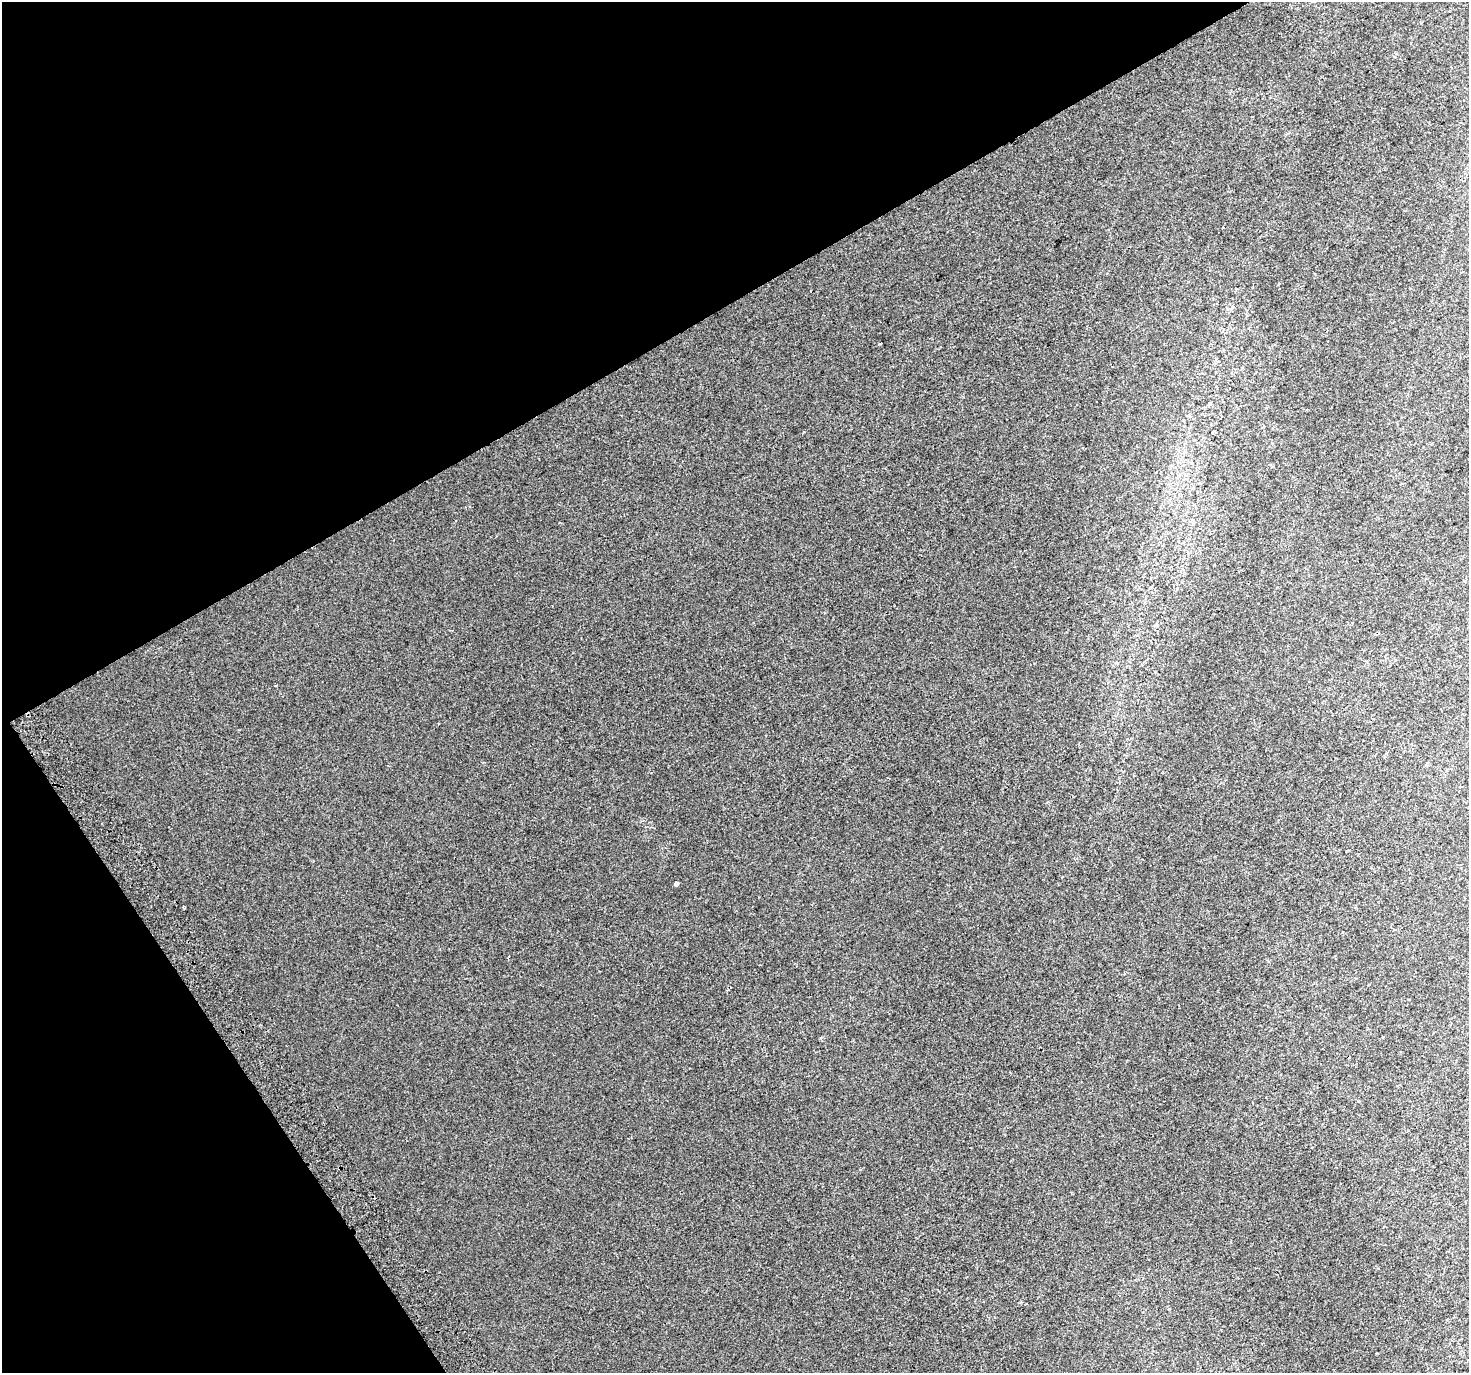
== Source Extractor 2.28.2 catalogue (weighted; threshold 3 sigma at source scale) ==
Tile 5 of 4 x 4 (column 1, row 2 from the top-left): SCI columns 41-1507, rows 2939-4309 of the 5943 x 5816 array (HDU 1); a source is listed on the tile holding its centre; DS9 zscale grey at full resolution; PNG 1471 x 1375 px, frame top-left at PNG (2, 2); no overlay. Shown black and unused: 30% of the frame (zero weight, under 2 of 3 exposures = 3% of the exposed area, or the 3 px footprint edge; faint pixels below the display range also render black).
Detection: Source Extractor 2.28.2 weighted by HDU 2 'WHT'; one run over the whole footprint, this tile lists its part. Background 0.00701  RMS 0.0058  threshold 0.0261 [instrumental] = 3 sigma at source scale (4.5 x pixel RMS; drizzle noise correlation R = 1.50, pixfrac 1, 0.0396/0.0396 arcsec/px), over >= 5 px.
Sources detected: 5; all 5 listed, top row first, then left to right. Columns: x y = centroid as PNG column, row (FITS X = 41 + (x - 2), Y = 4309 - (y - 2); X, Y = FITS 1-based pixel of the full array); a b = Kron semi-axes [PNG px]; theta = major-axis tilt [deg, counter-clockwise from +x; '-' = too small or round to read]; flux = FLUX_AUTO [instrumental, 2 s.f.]
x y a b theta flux
1231 309 7 3 53 0.93
880 343 3 3 - 1.3
1464 581 4 4 - 0.52
676 884 4 3 - 3.6
183 908 3 3 - 0.69